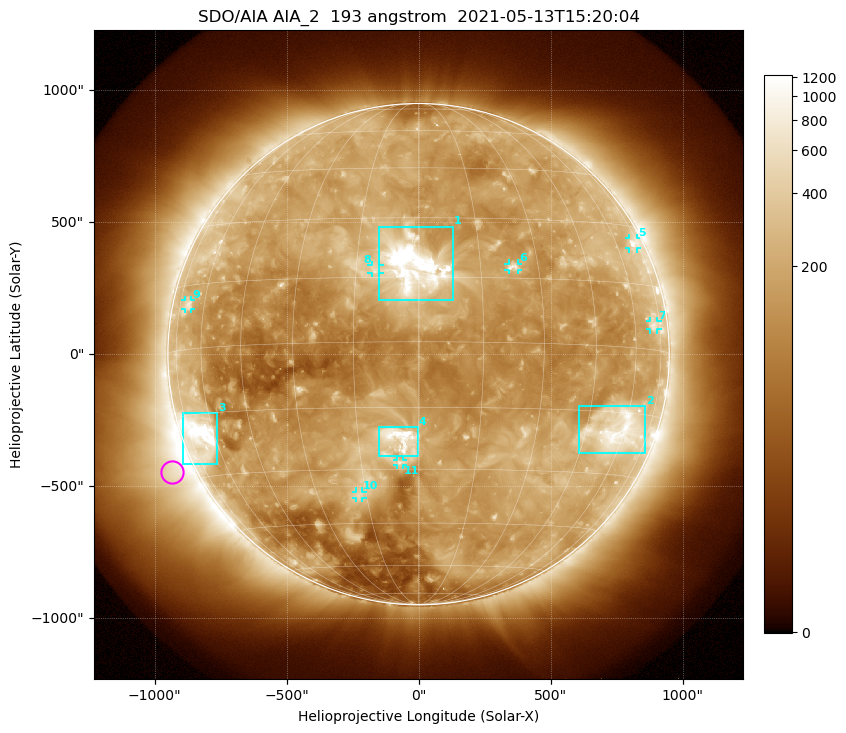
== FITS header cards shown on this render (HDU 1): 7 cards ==
TELESCOP= 'SDO/AIA '           / For AIA: SDO/AIA
INSTRUME= 'AIA_2   '           / For AIA: AIA_ATA1, AIA_ATA2, AIA_ATA3 or AIA_AT
WAVELNTH=                  193 / [angstrom] Wavelength
WAVEUNIT= 'angstrom'           / Wavelength unit: angstrom
DATE-OBS= '2021-05-13T15:20:04.835' / [ISO] Date when observation started; ISO 8
CTYPE1  = 'HPLN-TAN'           / CTYPE1: HPLN
CTYPE2  = 'HPLT-TAN'           / CTYPE2: HPLT

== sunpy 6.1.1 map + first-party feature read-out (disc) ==
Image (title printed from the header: SDO/AIA AIA_2  193 angstrom  2021-05-13T15:20:04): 1024 x 1024 px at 2.4 arcsec/px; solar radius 950 arcsec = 396 px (full disc in frame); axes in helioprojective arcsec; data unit not stated in the header (colour bar unlabelled)
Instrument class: DISC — disc imager (sunpy class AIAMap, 193 A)
Bright regions (active regions / flare kernels): reference = the median radial profile (limb darkening/brightening removed); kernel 9 px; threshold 5 sigma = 314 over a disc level ~145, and >= 1.15x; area >= 12 px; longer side >= 9 px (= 22 arcsec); searched inside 0.97 R_sun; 11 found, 11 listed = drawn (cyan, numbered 1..; 7 of them under ~33 arcsec drawn as corner ticks so the feature stays visible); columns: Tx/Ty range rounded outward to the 5 arcsec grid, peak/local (2 s.f.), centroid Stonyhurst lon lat
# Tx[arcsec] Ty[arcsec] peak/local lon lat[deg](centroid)
1 -150..130 205..485 17 -1 +17
2 610..860 -375..-195 6.6 +57 -19
3 -895..-760 -415..-220 12 -67 -20
4 -150..0 -390..-275 8.5 -5 -23
5 795..830 400..440 4.2 +70 +25
6 340..380 320..345 4.4 +23 +18
7 875..905 90..125 3.1 +70 +6
8 -180..-145 305..335 3.5 -10 +17
9 -885..-860 170..205 3.2 -69 +10
10 -235..-210 -545..-520 3.6 -17 -37
11 -85..-60 -420..-400 3.7 -5 -28
Off-limb structures (1.02-1.3 R_sun): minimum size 162 px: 7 found; the strongest spans PA ~90..145 deg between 1.02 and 1.3 R_sun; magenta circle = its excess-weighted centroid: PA ~115 deg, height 1.09 R_sun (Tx ~-935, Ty ~-445 arcsec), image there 4.8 x the reference